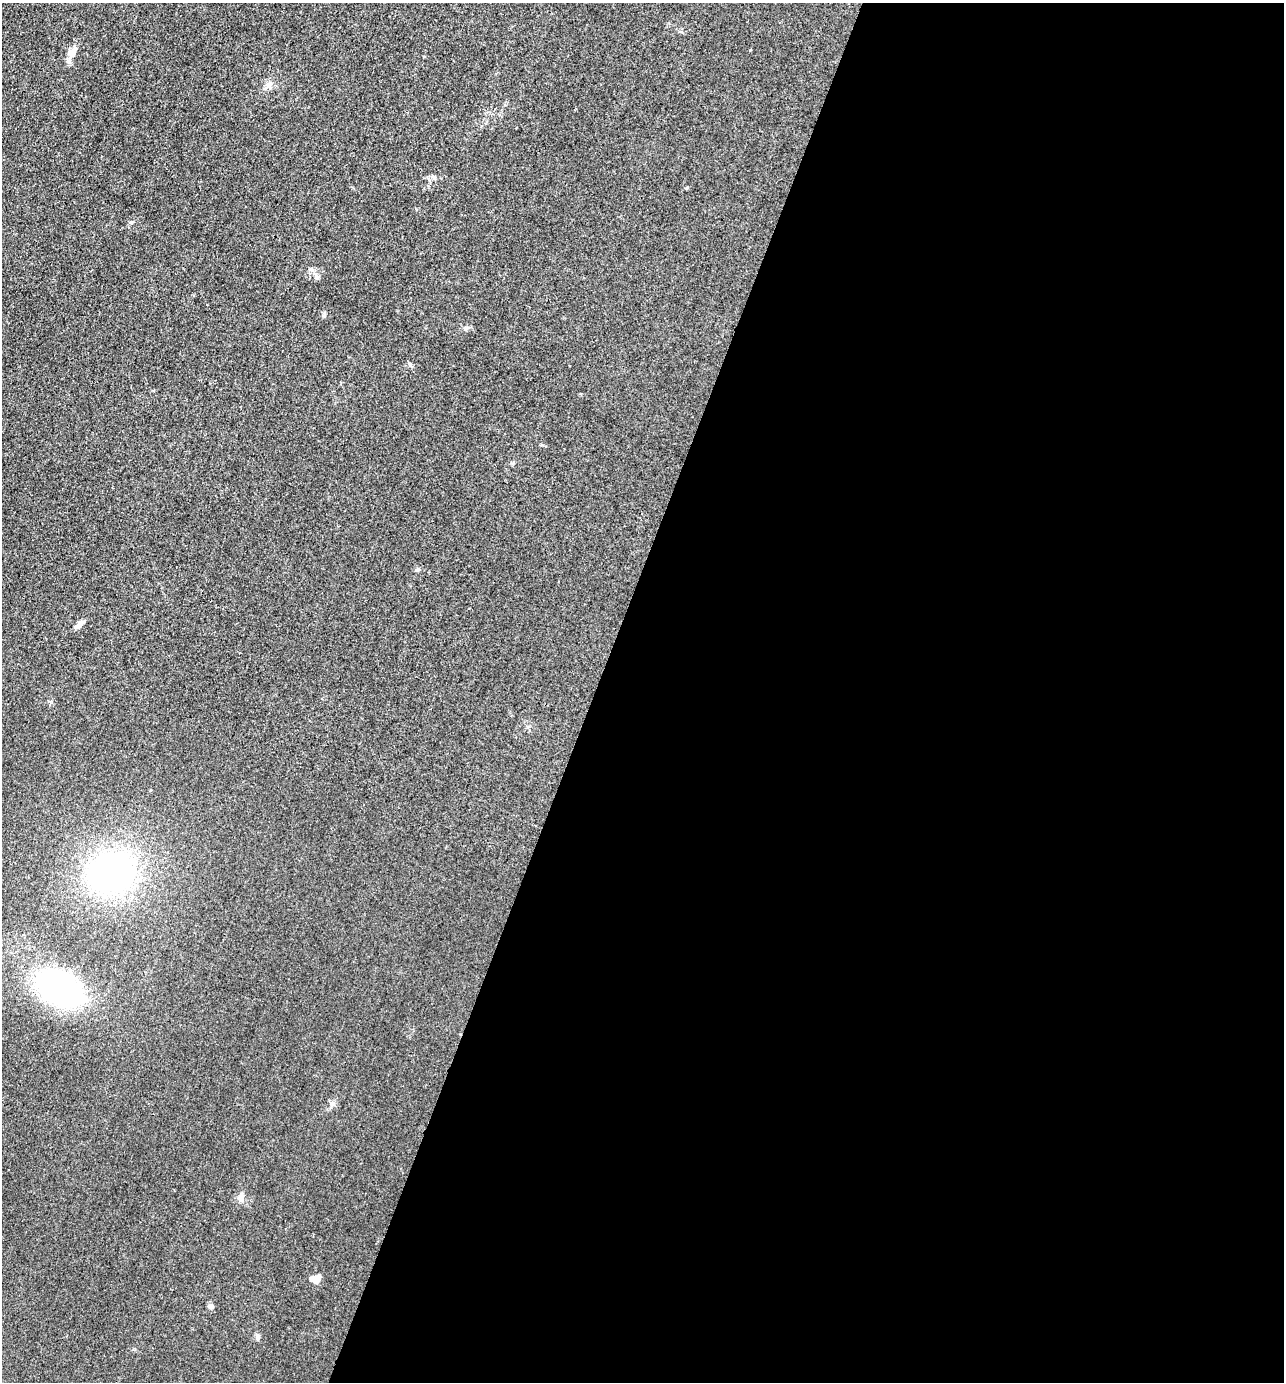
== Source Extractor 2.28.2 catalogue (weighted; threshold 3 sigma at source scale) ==
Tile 12 of 4 x 4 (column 4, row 3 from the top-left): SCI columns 4117-5398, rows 1382-2761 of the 5536 x 5523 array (HDU 1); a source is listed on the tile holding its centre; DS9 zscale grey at full resolution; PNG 1286 x 1384 px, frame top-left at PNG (2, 3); no overlay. Shown black and unused: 54% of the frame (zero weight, under 3 of 4 exposures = <1% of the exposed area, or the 3 px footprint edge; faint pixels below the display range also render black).
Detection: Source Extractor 2.28.2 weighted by HDU 2 'WHT'; one run over the whole footprint, this tile lists its part. Background 0.0282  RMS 0.0049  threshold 0.022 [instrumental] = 3 sigma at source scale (4.5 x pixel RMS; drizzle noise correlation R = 1.50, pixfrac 1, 0.05/0.05 arcsec/px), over >= 5 px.
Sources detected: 16; all 16 listed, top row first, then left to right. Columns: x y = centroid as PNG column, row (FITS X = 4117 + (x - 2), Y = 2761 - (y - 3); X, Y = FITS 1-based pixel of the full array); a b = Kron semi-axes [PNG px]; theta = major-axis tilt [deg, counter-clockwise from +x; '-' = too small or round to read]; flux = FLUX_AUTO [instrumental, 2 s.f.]
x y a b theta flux
73 52 15 9 71 4.8
268 85 9 6 17 1.8
131 222 5 5 - 0.79
317 277 7 6 - 1.4
324 315 7 5 79 0.81
466 328 7 5 1 1.2
410 365 6 4 -71 0.71
418 570 8 4 9 0.79
79 625 14 5 41 2.4
112 873 46 40 26 120
59 988 43 29 -30 100
332 1104 7 7 - 1.5
241 1198 12 7 76 3.1
315 1279 11 8 -7 4
210 1306 6 5 - 1.9
257 1337 10 5 -86 1.2
Unlisted compact peaks at least as high as the median listed source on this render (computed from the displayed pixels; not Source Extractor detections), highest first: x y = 750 50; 686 188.